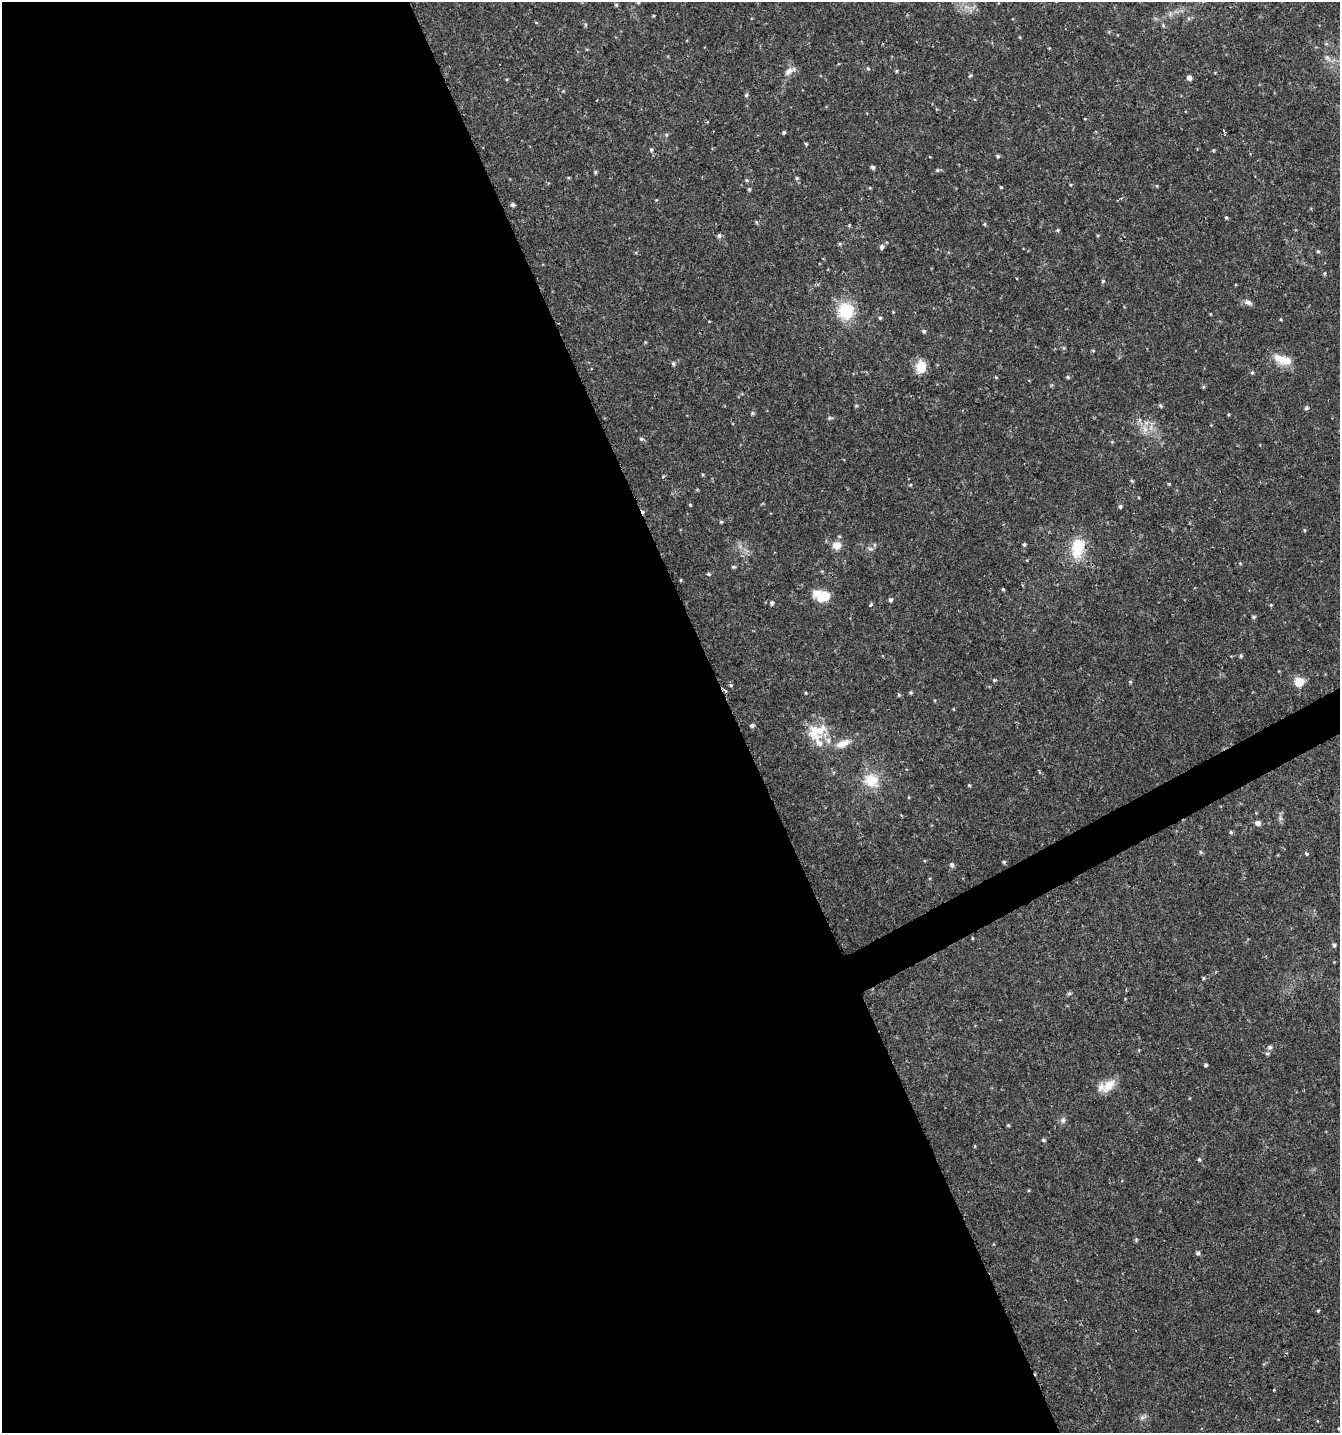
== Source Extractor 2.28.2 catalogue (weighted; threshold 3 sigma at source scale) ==
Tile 9 of 4 x 4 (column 1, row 3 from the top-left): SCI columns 158-1495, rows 1432-2862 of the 5606 x 5728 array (HDU 1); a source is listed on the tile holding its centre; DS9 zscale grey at full resolution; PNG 1342 x 1435 px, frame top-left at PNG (2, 2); no overlay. Shown black and unused: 56% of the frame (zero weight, under 2 of 3 exposures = <1% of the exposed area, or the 3 px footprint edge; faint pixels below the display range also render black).
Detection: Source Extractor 2.28.2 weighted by HDU 2 'WHT'; one run over the whole footprint, this tile lists its part. Background 0.0336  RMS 0.0032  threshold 0.0143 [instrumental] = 3 sigma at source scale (4.5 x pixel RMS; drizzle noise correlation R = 1.50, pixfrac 1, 0.0396/0.0396 arcsec/px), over >= 5 px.
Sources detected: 113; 1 cosmic-ray / hot-pixel residue — not listed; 3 inside a brighter listed object's ellipse — not listed separately; the other 109 listed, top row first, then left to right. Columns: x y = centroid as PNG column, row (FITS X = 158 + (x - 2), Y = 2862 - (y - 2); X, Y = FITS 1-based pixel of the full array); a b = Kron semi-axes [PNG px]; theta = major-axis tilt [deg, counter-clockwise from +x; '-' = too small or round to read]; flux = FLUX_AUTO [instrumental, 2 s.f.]
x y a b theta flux
638 2 5 5 - 0.46
616 5 5 4 - 0.37
1163 25 5 4 - 0.41
868 68 5 4 - 0.37
789 71 18 8 33 2
896 71 4 4 - 0.34
1215 73 3 2 - 0.32
970 76 5 3 - 0.32
1189 78 5 4 - 1.4
746 95 5 4 - 0.5
784 132 4 4 - 0.47
666 135 5 3 - 0.39
806 144 4 4 - 0.32
651 150 5 4 - 0.46
1213 150 5 4 - 0.3
998 156 5 4 - 0.46
873 167 5 4 - 0.63
937 170 5 5 - 0.39
595 172 5 4 - 0.37
797 178 5 4 - 0.43
747 180 5 4 - 0.42
1001 187 4 4 - 0.28
749 189 4 4 - 0.39
513 205 5 5 - 0.61
1226 217 4 4 - 0.39
984 224 4 4 - 0.39
1058 230 4 3 - 0.49
719 236 7 5 76 0.58
840 244 5 3 - 0.34
882 247 6 5 - 0.82
1318 251 5 4 - 0.38
1325 273 4 4 - 0.39
1103 281 5 4 - 0.41
1248 302 11 6 -26 1.2
846 311 18 16 -86 12
880 318 5 4 - 0.41
924 331 5 4 - 0.6
1064 348 6 3 -71 0.41
1283 360 24 10 -19 5.1
673 363 6 4 -74 0.56
921 367 15 12 87 4.7
1252 372 5 4 - 0.43
996 377 4 4 - 0.3
1068 377 5 4 - 0.42
1203 387 5 4 - 0.37
1160 406 5 4 - 0.5
1306 408 5 5 - 0.54
752 413 5 4 - 0.43
1145 429 7 6 - 1.4
641 439 6 4 -19 0.52
1132 481 4 4 - 0.36
690 505 4 3 - 0.27
1120 506 5 5 - 0.55
721 522 5 4 - 0.34
1304 530 5 3 - 0.29
1024 544 5 4 - 0.49
836 545 8 7 - 3.7
1078 548 25 16 77 9.8
870 549 8 4 -8 0.64
733 567 5 4 - 0.49
708 574 5 4 - 0.42
680 580 4 3 - 0.26
1003 589 4 4 - 0.34
824 597 14 9 20 6
890 600 5 4 - 0.69
772 603 5 4 - 0.65
871 604 4 3 - 0.64
1271 605 5 3 - 0.29
1253 617 5 4 - 0.47
883 656 3 3 - 0.41
1241 656 5 4 - 0.44
994 680 4 4 - 0.36
1130 682 5 5 - 0.37
1299 682 8 7 - 5.3
731 685 5 4 - 0.41
725 690 4 3 - 1.9
911 692 4 4 - 0.42
806 693 4 3 - 0.28
899 695 5 4 - 0.37
953 709 4 3 - 0.25
752 725 5 4 - 0.63
814 731 25 13 -89 6.4
828 740 8 6 -90 1.3
842 744 19 9 23 3.2
871 780 19 16 -33 7.6
969 785 4 4 - 0.34
1258 823 5 5 - 1.3
1231 832 4 4 - 0.38
1200 852 6 4 -88 0.4
1306 854 5 4 - 0.45
1004 862 5 4 - 0.41
951 865 6 6 - 0.65
1334 945 5 4 - 0.6
1203 978 5 3 - 0.34
1126 990 3 3 - 0.26
1069 993 5 5 - 0.52
1270 1047 6 5 - 0.8
1267 1053 6 4 6 0.55
1206 1065 4 3 - 0.51
1109 1086 21 12 43 4.7
1063 1120 7 6 - 0.82
1008 1125 4 4 - 0.34
1044 1140 5 4 - 0.42
975 1146 3 3 - 0.48
1199 1159 5 4 - 0.42
1198 1253 5 4 - 0.65
1318 1311 5 3 - 0.29
1142 1417 7 4 -19 0.7
1338 1429 3 3 - 1
Overlapping masked pixels (flux is a lower limit): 1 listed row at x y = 725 690
Isophote crosses this tile's border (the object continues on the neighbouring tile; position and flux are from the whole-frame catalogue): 2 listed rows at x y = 638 2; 1338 1429